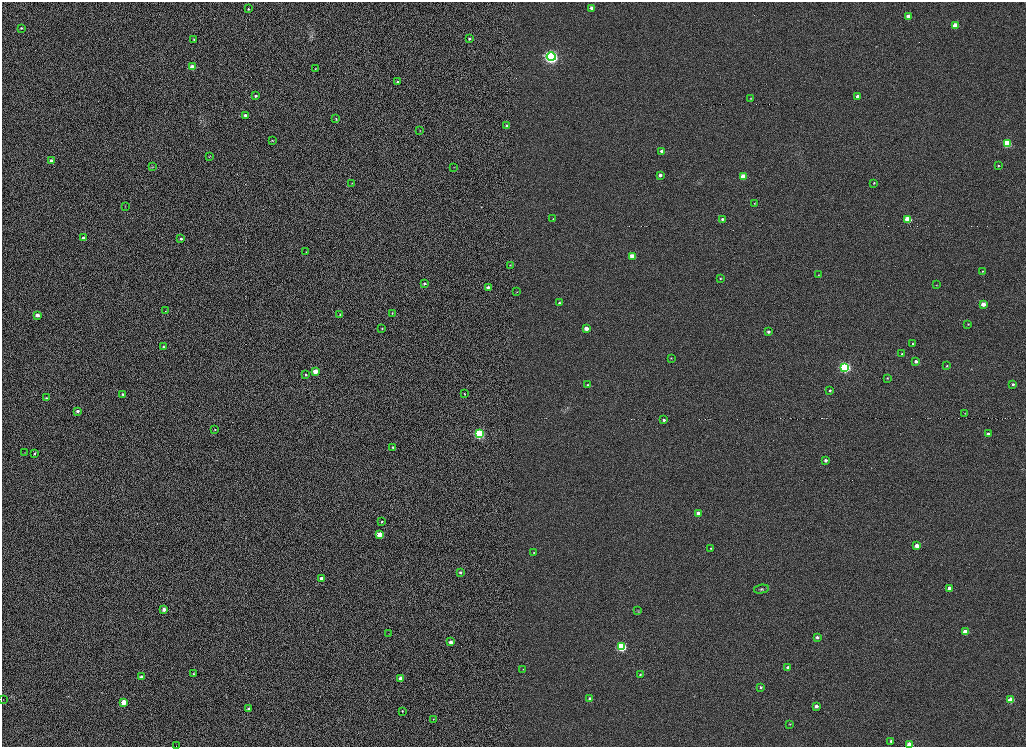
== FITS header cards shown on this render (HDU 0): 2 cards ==
NAXIS1  =                 2048
NAXIS2  =                 1489

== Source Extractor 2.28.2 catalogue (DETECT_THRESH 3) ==
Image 2048 x 1489 px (HDU 0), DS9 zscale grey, zoomed out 1/2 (1 PNG px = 2 x 2 image px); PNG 1028 x 749 px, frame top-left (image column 1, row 1489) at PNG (2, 2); each listed source drawn as its Kron ellipse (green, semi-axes under 4 px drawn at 4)
Background 1020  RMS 4.9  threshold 14.8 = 3 sigma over >= 5 px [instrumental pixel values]
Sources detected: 119; all 119 listed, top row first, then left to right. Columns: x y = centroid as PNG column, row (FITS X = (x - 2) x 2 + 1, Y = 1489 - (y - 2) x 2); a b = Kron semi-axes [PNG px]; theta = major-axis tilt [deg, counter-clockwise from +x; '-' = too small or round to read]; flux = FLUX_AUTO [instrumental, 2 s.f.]
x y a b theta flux
592 8 3 3 - 4600
248 9 3 2 - 970
909 17 3 3 - 11000
955 25 3 3 - 15000
21 28 3 2 - 1100
194 39 3 3 - 880
469 39 3 2 - 1200
551 57 4 4 - 410000
192 67 3 3 - 9500
316 68 3 2 - 510
397 82 3 3 - 1300
256 96 2 2 - 1300
858 96 3 3 - 4800
751 98 3 2 - 610
245 115 3 3 - 2300
336 119 3 2 - 790
506 125 3 3 - 1300
420 131 3 2 - 420
272 140 3 2 - 560
1007 143 4 4 - 62000
662 151 3 3 - 3300
209 157 3 2 - 430
51 161 3 3 - 5800
153 166 4 2 - 740
998 166 2 2 - 810
454 167 3 2 - 310
660 175 3 3 - 2600
743 176 3 3 - 18000
352 183 2 2 - 350
874 183 3 3 - 980
755 203 3 2 - 500
125 206 3 2 - 350
553 219 3 2 - 490
722 219 3 3 - 1700
908 219 4 3 - 32000
83 238 3 2 - 1800
181 239 3 2 - 1600
306 252 3 2 - 360
632 256 3 3 - 11000
510 265 3 2 - 640
983 271 3 2 - 850
818 275 3 2 - 400
720 278 3 2 - 680
424 284 3 2 - 1600
937 285 3 2 - 420
488 287 3 2 - 2400
517 292 2 2 - 340
559 303 3 3 - 1300
983 304 3 3 - 7500
165 311 2 1 - 270
392 313 3 2 - 660
37 315 3 3 - 5800
340 315 2 2 - 710
968 324 2 2 - 540
586 328 3 3 - 6800
382 329 3 2 - 530
768 332 3 3 - 2300
913 344 3 2 - 780
163 346 2 2 - 850
902 354 3 3 - 1300
671 358 3 2 - 440
916 361 3 3 - 3300
947 366 3 2 - 850
845 367 4 4 - 190000
315 371 3 3 - 9300
306 374 3 2 - 1200
887 378 3 3 - 740
1013 384 3 3 - 1500
588 385 3 2 - 750
830 390 3 3 - 1200
123 394 3 2 - 1400
464 394 2 2 - 530
46 398 3 3 - 1000
77 411 3 3 - 2700
965 413 3 2 - 360
664 420 3 3 - 1800
215 429 3 3 - 660
479 434 4 4 - 150000
988 434 3 3 - 3200
393 447 3 3 - 1400
25 453 3 1 - 300
35 454 3 3 - 930
826 460 3 3 - 2600
698 513 3 3 - 5700
382 522 2 2 - 870
379 535 3 3 - 18000
917 546 3 3 - 11000
711 548 3 3 - 700
534 553 3 2 - 550
460 572 3 3 - 1600
321 578 3 3 - 5100
949 588 3 3 - 7200
761 589 7 4 12 1500
164 609 3 3 - 4800
638 611 3 2 - 720
965 632 4 3 - 17000
389 634 3 2 - 370
817 637 3 3 - 2400
451 642 3 3 - 4600
621 647 4 4 - 120000
788 668 3 3 - 4100
523 669 2 2 - 380
193 674 2 2 - 640
640 675 3 2 - 560
142 677 3 3 - 4200
401 678 3 3 - 7000
761 687 3 3 - 1500
590 699 3 3 - 2900
3 700 2 2 - 280
1011 700 4 3 - 24000
124 702 3 3 - 15000
816 706 3 3 - 3100
249 709 3 3 - 2700
402 711 2 2 - 620
433 719 3 2 - 500
790 724 3 3 - 700
891 741 3 3 - 1600
910 744 3 3 - 20000
176 746 2 1 - 1000
At the frame edge (FLAGS 8, measured only in part): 2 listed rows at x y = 910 744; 176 746